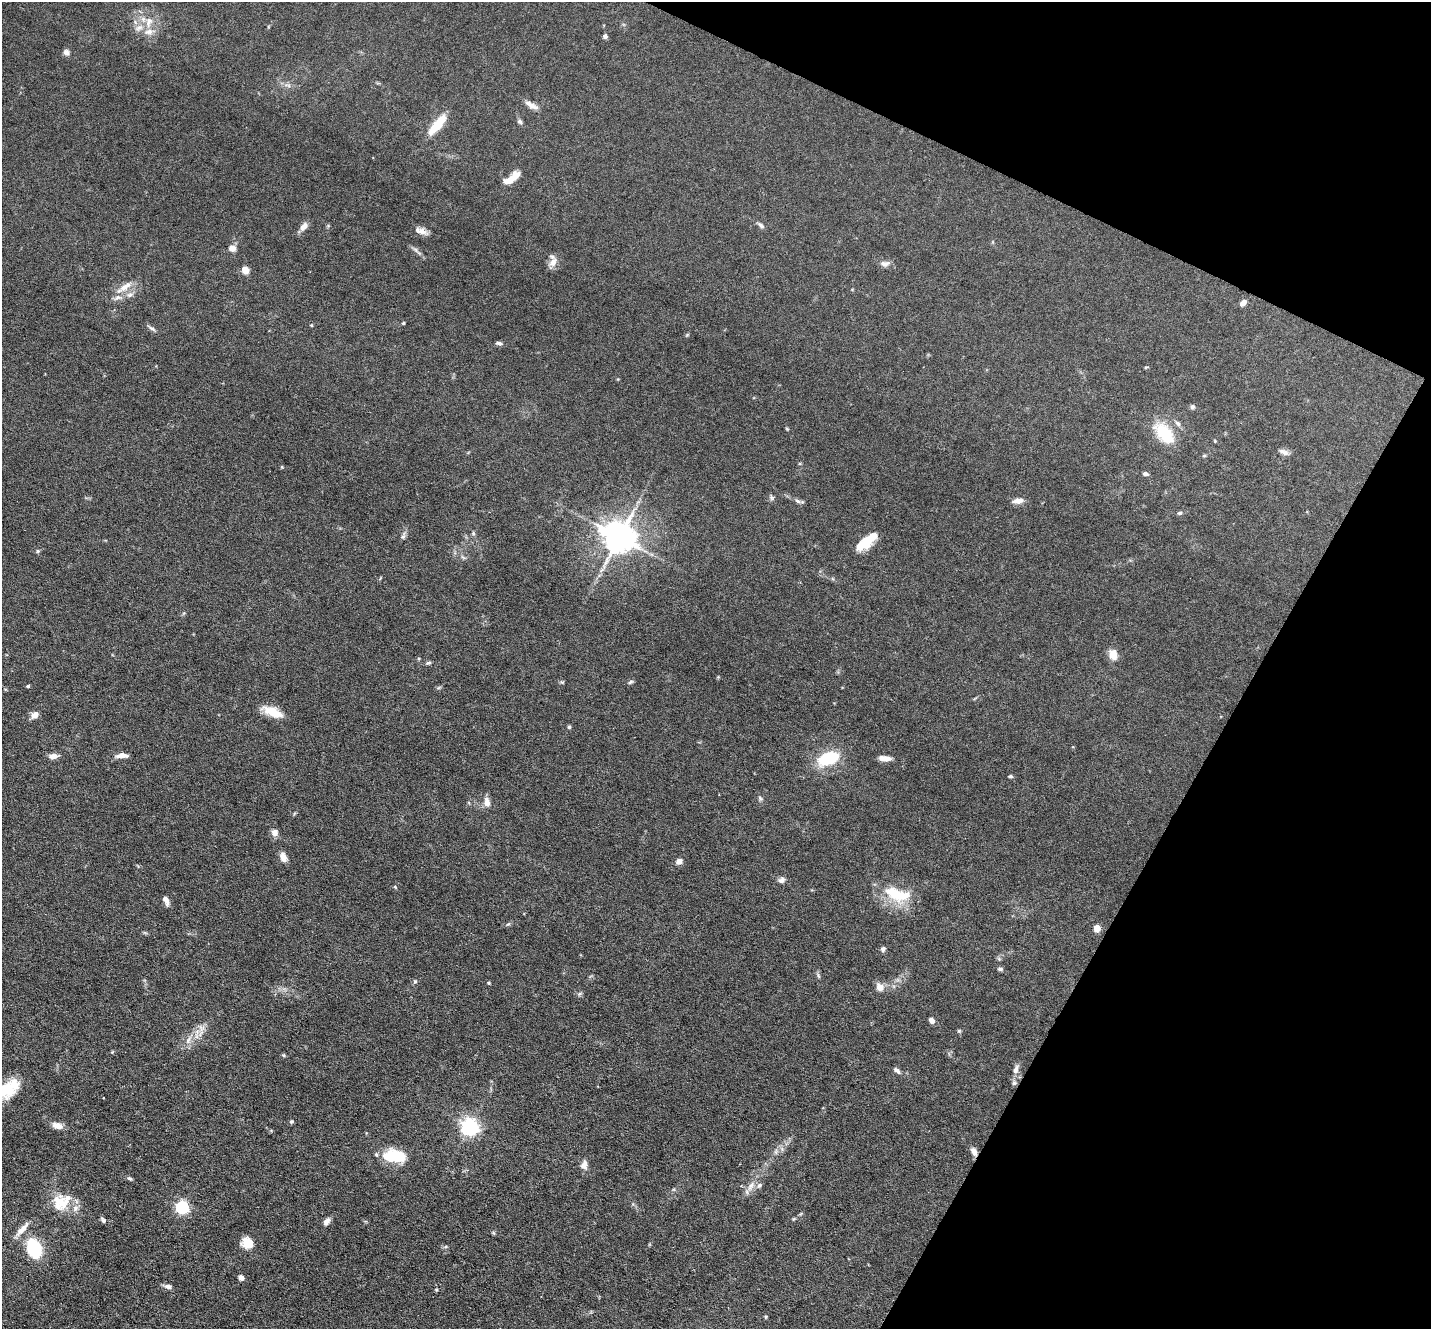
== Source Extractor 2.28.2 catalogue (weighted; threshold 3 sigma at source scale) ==
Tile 8 of 4 x 4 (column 4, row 2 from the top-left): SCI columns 4288-5716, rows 2795-4121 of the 5716 x 5726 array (HDU 1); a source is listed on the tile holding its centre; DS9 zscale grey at full resolution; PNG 1433 x 1331 px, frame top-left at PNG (2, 2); no overlay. Shown black and unused: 22% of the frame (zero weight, under 3 of 6 exposures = <1% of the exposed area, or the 3 px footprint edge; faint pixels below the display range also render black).
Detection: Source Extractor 2.28.2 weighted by HDU 2 'WHT'; one run over the whole footprint, this tile lists its part. Background 0.0632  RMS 0.0045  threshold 0.0185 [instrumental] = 3 sigma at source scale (4.09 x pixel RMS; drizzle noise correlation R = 1.36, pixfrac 0.8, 0.05/0.05 arcsec/px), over >= 5 px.
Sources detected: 115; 1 inside a brighter object's white glare — not listed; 8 inside a brighter listed object's ellipse — not listed separately; the other 106 listed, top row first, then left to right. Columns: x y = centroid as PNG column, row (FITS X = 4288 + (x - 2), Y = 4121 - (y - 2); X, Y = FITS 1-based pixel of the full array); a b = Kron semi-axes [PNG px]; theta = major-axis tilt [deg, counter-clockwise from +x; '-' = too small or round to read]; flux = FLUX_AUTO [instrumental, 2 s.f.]
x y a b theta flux
135 22 7 4 -72 0.91
149 22 18 9 78 4.8
605 36 5 4 - 1.2
66 52 7 6 - 1.6
287 85 13 4 -12 1.4
531 105 18 6 -29 2.9
520 122 7 6 - 0.89
437 126 14 11 42 6.5
512 178 21 7 38 5.9
761 225 12 5 -41 1.1
304 226 11 6 50 2.8
422 231 15 7 -25 2.8
232 248 6 5 - 3.7
415 249 7 4 -19 0.89
553 262 15 10 61 3.1
885 264 13 7 2 2.1
245 270 5 5 - 6.7
124 287 25 8 35 4.9
129 295 11 6 18 2
1243 303 6 5 - 2.7
403 323 3 3 - 0.58
311 325 4 3 - 0.34
152 328 13 4 -31 1.1
687 335 6 3 20 0.45
499 343 8 5 -11 1.2
1146 367 6 3 18 0.39
618 379 4 4 - 0.34
1192 407 6 5 - 1
787 429 5 4 - 0.4
1164 433 32 18 -49 14
1284 452 13 6 -24 1.8
1204 456 6 4 1 0.48
1145 474 7 5 -17 1.1
772 498 7 5 -73 0.85
797 501 9 5 -36 1.1
1018 501 12 6 6 3
1180 513 6 5 - 0.83
473 533 6 5 - 0.67
403 536 11 5 71 1.2
619 537 9 9 - 860
869 540 24 10 45 9.1
38 551 5 5 - 0.56
463 557 9 3 -45 0.7
1113 654 13 10 -76 4.2
419 658 4 4 - 0.47
428 663 8 4 13 0.8
562 682 6 4 -17 0.52
630 682 7 4 27 0.79
28 686 4 4 - 0.51
272 712 25 10 -23 7.3
35 715 9 7 43 2.7
569 727 5 5 - 0.56
122 755 14 6 2 2.8
53 756 10 5 7 2.9
828 758 18 10 19 25
885 758 13 5 -4 3
1010 776 5 4 - 0.75
760 798 7 5 -68 0.79
487 803 9 6 -83 3.4
275 833 9 8 - 2.2
283 857 10 7 -73 3.2
679 861 7 6 - 2.4
781 880 9 7 26 1.4
395 887 5 4 - 0.43
897 894 34 14 -16 16
166 900 10 5 -66 2.4
508 924 7 4 42 0.63
1097 928 5 5 - 8.9
145 933 7 4 -19 0.55
883 949 6 6 - 1.1
1000 969 7 4 -8 0.83
818 976 7 4 -70 0.77
415 981 5 5 - 0.61
488 983 4 4 - 0.57
880 987 11 9 -51 3
579 994 6 5 - 0.71
932 1020 6 5 - 2.3
202 1028 10 6 62 2.4
959 1031 6 4 18 0.53
188 1040 13 5 59 2.2
283 1055 5 3 - 0.46
1016 1069 12 6 71 2.3
897 1070 11 5 -40 1.3
1014 1083 6 6 - 0.99
8 1089 29 16 34 14
291 1122 5 5 - 0.78
57 1125 12 7 -16 3.3
470 1127 6 6 - 170
974 1151 10 6 -64 2.3
776 1152 8 4 90 0.9
394 1156 26 15 -7 15
584 1165 12 8 82 2.4
130 1178 7 4 -30 0.85
751 1186 16 7 58 3.3
60 1202 25 23 -6 12
182 1207 6 5 - 72
793 1219 6 3 70 0.43
103 1220 8 5 -49 1.1
327 1221 8 5 53 2.3
22 1229 22 6 48 3.5
494 1233 6 4 -70 0.5
247 1242 12 10 -12 7
34 1248 11 7 -71 47
241 1277 6 5 - 1.9
168 1286 10 6 -9 1.6
766 1317 5 3 - 0.42
Overlapping masked pixels (flux is a lower limit): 1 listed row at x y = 974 1151
Isophote crosses this tile's border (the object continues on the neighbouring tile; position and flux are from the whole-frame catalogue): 1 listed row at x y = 8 1089